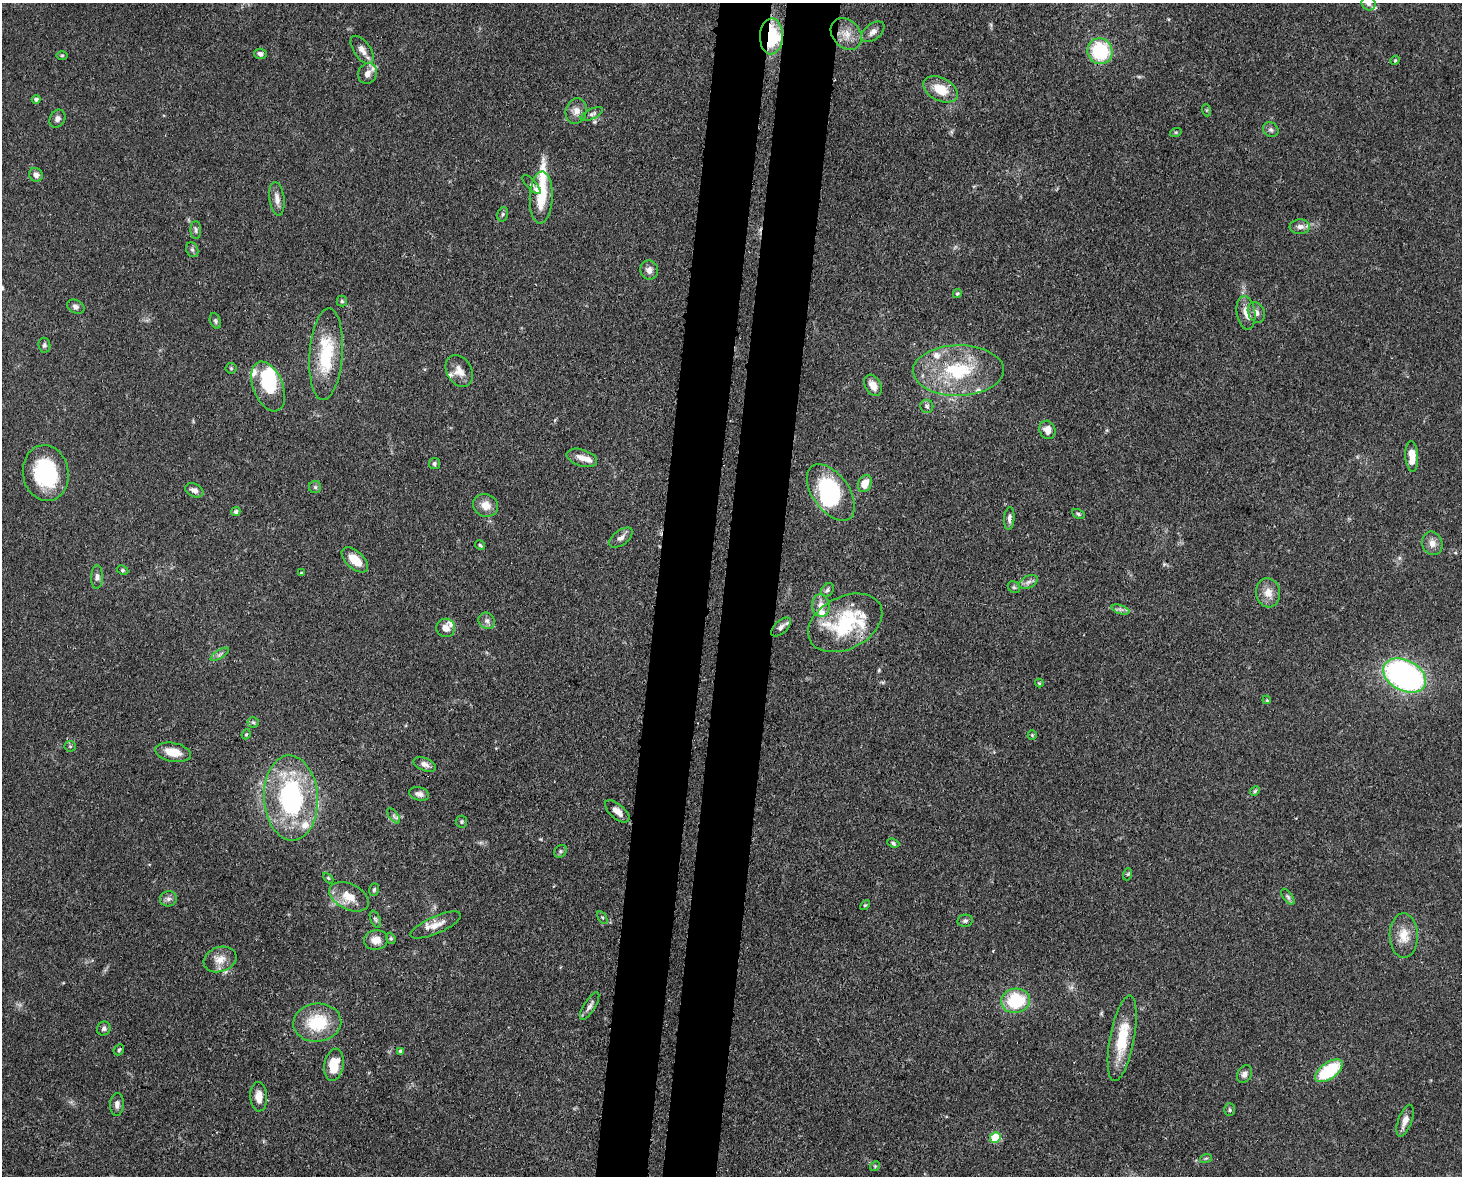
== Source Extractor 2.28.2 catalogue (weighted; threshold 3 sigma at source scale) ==
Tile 5 of 3 x 4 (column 2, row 2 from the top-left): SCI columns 1761-3220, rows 2421-3594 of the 4864 x 4844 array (HDU 1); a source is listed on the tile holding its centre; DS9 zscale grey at full resolution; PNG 1464 x 1178 px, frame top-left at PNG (2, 3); each listed source drawn as its Kron ellipse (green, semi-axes under 4 px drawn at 4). Shown black and unused: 7% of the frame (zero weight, under 3 of 4 exposures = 9% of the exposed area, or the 3 px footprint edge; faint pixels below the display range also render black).
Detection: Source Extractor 2.28.2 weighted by HDU 2 'WHT'; one run over the whole footprint, this tile lists its part. Background 0.12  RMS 0.005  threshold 0.0225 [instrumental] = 3 sigma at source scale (4.5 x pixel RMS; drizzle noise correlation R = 1.50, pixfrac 1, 0.05/0.05 arcsec/px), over >= 5 px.
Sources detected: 137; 2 inside a brighter object's white glare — neither listed nor drawn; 14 inside a brighter listed object's ellipse — not listed separately; the other 121 listed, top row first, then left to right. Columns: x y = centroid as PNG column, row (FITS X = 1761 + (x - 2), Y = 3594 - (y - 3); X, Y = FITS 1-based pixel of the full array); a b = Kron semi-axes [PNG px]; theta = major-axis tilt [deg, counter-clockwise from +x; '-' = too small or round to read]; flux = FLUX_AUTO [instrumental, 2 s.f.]
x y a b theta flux
1369 4 7 6 - 1.3
873 32 13 8 38 2.8
846 34 17 13 -48 7.4
771 36 18 11 88 39
362 50 16 8 -55 3.7
1100 51 13 12 - 35
260 54 6 5 - 1.7
62 55 6 4 1 0.59
1395 60 5 4 - 0.55
367 73 10 9 - 3.6
941 89 18 11 -28 10
36 99 4 4 - 1.3
1206 110 6 4 -71 0.62
576 111 13 10 73 3.8
592 114 12 5 25 1.6
57 119 9 7 59 2
1271 130 8 7 - 1.5
1176 132 6 4 18 0.56
36 175 7 6 - 2.3
531 184 12 4 -47 1.7
541 197 26 11 87 16
277 199 17 7 -82 3.6
503 214 7 5 73 0.87
1300 227 10 7 3 2.7
196 230 9 5 -90 1.2
192 250 8 6 -68 1.2
649 270 9 9 - 3.2
957 294 5 4 - 0.75
342 301 5 5 - 0.86
76 307 9 6 -26 2
1256 312 11 8 -66 2.6
1246 313 17 9 -82 4.6
215 321 8 5 -68 1.1
44 345 7 6 - 1.2
326 354 46 16 86 29
231 368 5 5 - 0.7
958 370 45 25 1 37
459 371 17 12 -60 5.1
873 385 11 7 -60 4.8
268 386 26 15 -67 23
927 406 6 6 - 1.2
1047 430 9 8 - 4.5
1412 456 15 6 -86 6.4
582 458 16 8 -17 4.6
434 464 5 5 - 1
46 473 28 23 -81 41
865 483 9 6 68 7.2
315 487 6 6 - 1.1
194 490 9 6 -25 2.3
831 492 32 18 -54 45
486 505 13 11 -22 5.6
236 512 4 4 - 1.1
1078 514 6 4 -27 0.9
1009 518 11 5 86 1.8
621 538 13 7 37 2.6
1432 543 12 10 -69 3.8
480 545 5 4 - 0.73
355 560 16 8 -42 8.8
122 570 6 4 -26 0.74
302 573 4 3 - 0.69
97 577 12 6 88 2
1028 582 10 6 27 2
1014 587 6 5 - 1
827 590 7 5 49 1.2
1268 593 14 12 -82 5.5
821 606 11 8 -84 4.3
1120 609 9 4 -19 1.5
487 621 9 7 -41 2
845 623 39 26 27 40
781 627 12 6 44 2
446 628 9 9 - 3.9
220 654 10 3 32 1.2
1405 676 23 15 -28 140
1039 683 4 4 - 0.49
1267 700 4 3 - 0.46
253 722 6 5 - 1
246 734 5 4 - 0.72
1032 735 5 4 - 0.58
70 746 6 5 - 0.83
173 752 18 9 -10 8.3
425 764 12 6 -22 2.4
1255 791 5 4 - 0.69
419 794 10 6 -16 2.1
291 798 42 27 -87 70
617 811 15 7 -40 4.3
394 816 9 4 -52 1.3
461 822 6 6 - 0.77
893 843 6 4 -21 0.94
560 851 7 5 46 1.1
1128 874 6 4 71 0.71
328 878 6 4 -45 0.57
374 890 6 4 73 0.84
349 897 21 12 -26 8.8
1288 897 9 4 -55 1.2
168 899 8 7 - 1.9
865 905 6 3 44 0.56
602 917 7 4 -58 0.76
375 919 9 5 -66 1.1
965 921 8 6 10 1.2
436 925 27 8 24 6.2
1404 936 22 14 -89 8.6
391 938 6 4 -68 0.71
376 940 12 9 10 5.2
220 959 17 12 18 5.9
1016 1001 14 12 12 28
590 1006 16 5 58 2.4
317 1023 24 19 6 22
104 1028 7 6 - 1.4
1122 1038 43 12 79 21
119 1050 6 4 46 0.74
401 1051 4 3 - 1
334 1065 16 9 80 11
1329 1071 16 8 36 31
1245 1074 9 7 58 2.2
259 1097 15 8 -87 5.3
117 1104 11 7 86 2.5
1229 1110 6 5 - 0.83
1405 1121 17 7 70 3.9
995 1137 5 5 - 28
1206 1158 6 3 18 0.63
875 1166 5 4 - 0.68
Overlapping masked pixels (flux is a lower limit): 2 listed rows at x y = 771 36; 845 623
Isophote crosses this tile's border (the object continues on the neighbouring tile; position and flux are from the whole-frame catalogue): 1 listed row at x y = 1369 4